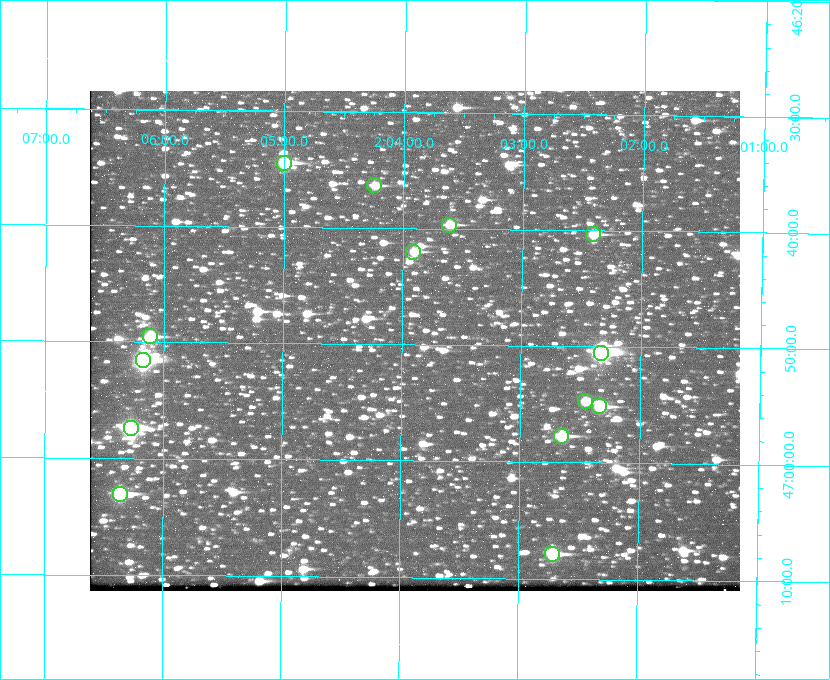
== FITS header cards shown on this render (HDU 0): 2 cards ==
NAXIS1  =                  650 / Width of table row in bytes
NAXIS2  =                  500 / Number of rows in table

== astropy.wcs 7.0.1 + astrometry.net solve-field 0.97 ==
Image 650 x 500 px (HDU 0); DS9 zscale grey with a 90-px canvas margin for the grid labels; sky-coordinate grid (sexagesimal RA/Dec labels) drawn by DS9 from the SOLVED WCS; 14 Tycho-2 reference stars matched to detected sources circled (green)
Header WCS: none
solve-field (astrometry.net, Tycho-2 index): SOLVED blind (the file carries no WCS)
Solved WCS: RA---TAN-SIP/DEC--TAN-SIP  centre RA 02:03:54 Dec +46:50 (30.97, +46.83 deg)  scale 5.16 arcsec/px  FOV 55.9' x 43.0'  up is +179 deg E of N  parity flipped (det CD > 0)
(file carries no celestial WCS; the grid is the blind solution)
Tycho-2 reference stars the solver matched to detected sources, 14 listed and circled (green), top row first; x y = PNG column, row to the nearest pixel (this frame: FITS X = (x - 90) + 1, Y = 500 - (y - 91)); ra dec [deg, ICRS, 3 dp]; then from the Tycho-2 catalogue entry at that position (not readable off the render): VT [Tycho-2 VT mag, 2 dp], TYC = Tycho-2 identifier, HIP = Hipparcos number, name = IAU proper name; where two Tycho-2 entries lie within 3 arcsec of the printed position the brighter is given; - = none
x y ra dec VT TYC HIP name
284 163 31.250 +46.575 8.43 3281-919-1 - -
374 185 31.061 +46.606 9.99 3281-582-1 - -
449 225 30.904 +46.661 9.60 3280-781-1 - -
593 234 30.604 +46.672 9.47 3280-908-1 - -
413 252 30.978 +46.700 9.85 3281-909-1 - -
150 336 31.529 +46.825 9.32 3281-34-1 - -
601 353 30.583 +46.843 7.07 3280-746-1 9508 -
143 360 31.543 +46.860 7.50 3281-160-1 9805 -
585 401 30.615 +46.912 10.08 3284-203-1 - -
599 406 30.584 +46.919 9.47 3284-629-1 - -
131 428 31.569 +46.957 8.53 3285-177-1 9816 -
561 436 30.663 +46.962 9.31 3284-347-1 - -
120 494 31.591 +47.051 8.70 3285-1195-1 - -
552 554 30.679 +47.131 10.02 3284-307-1 - -